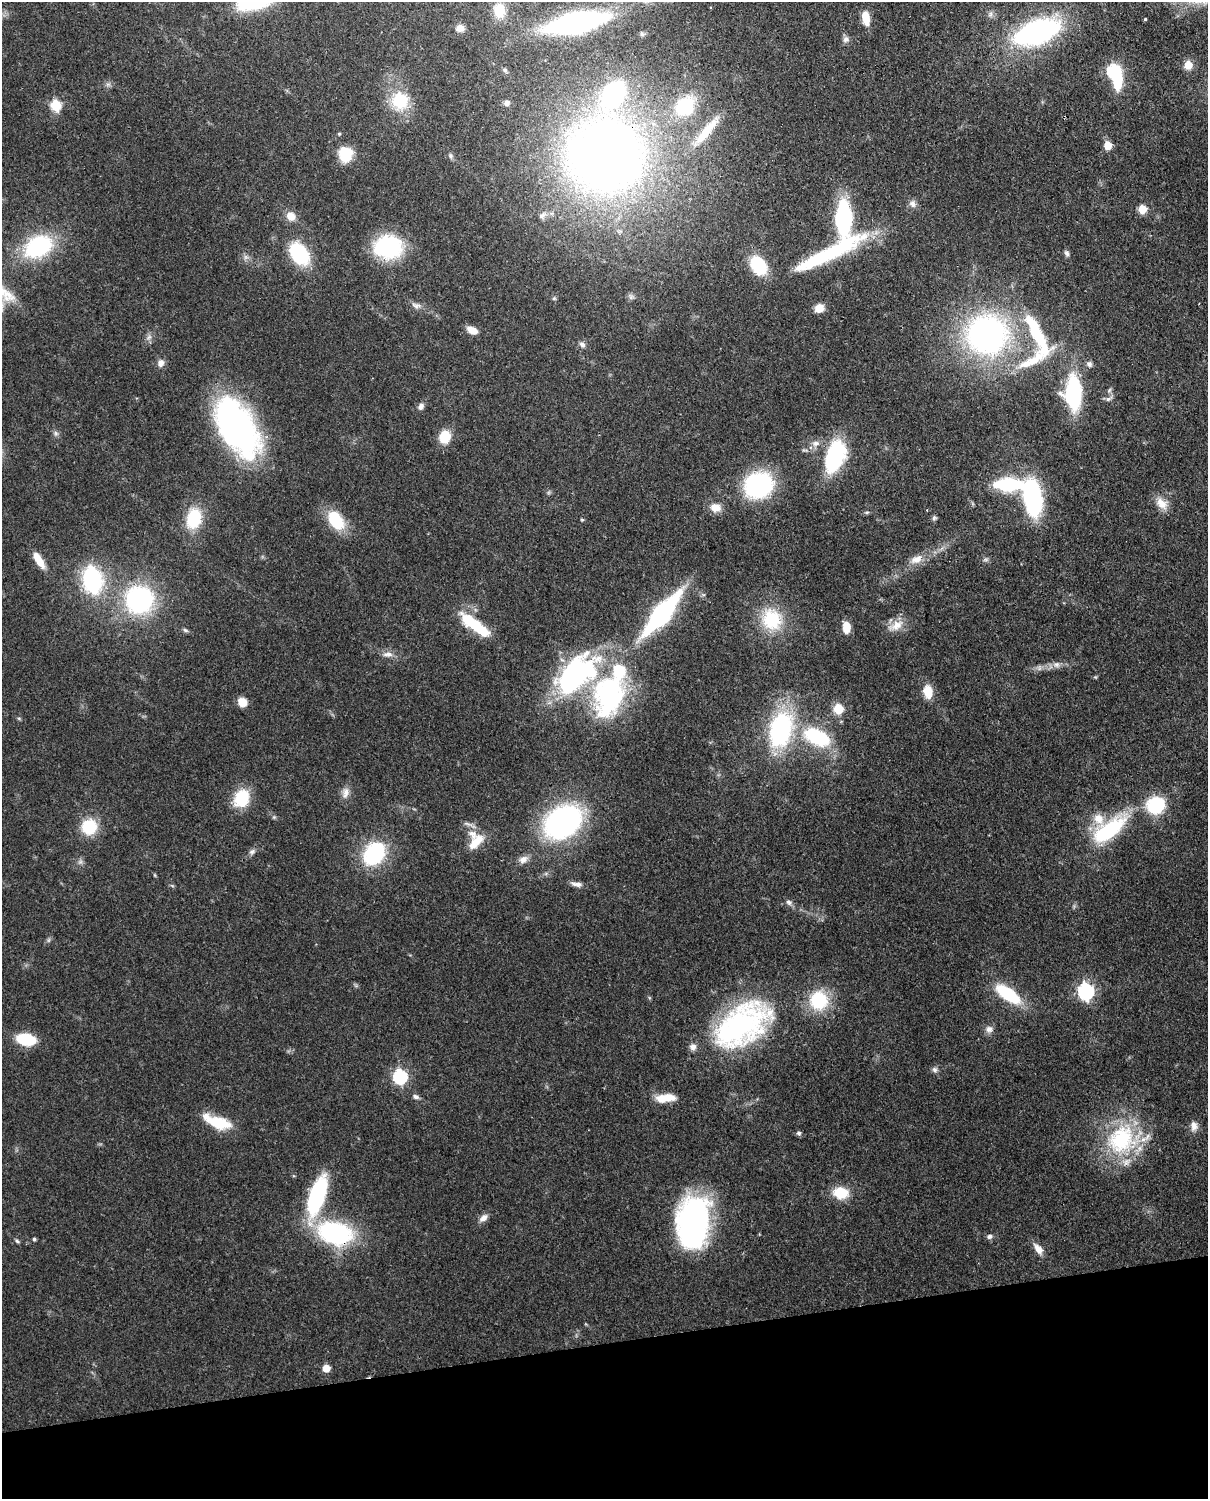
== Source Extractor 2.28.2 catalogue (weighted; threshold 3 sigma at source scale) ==
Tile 10 of 4 x 3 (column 2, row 3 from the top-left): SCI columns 1296-2501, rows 155-1651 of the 5000 x 4911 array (HDU 1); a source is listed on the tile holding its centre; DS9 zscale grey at full resolution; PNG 1210 x 1501 px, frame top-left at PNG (2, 2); no overlay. Shown black and unused: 10% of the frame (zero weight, under 3 of 4 exposures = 7% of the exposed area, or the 3 px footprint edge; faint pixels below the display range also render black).
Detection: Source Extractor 2.28.2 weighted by HDU 2 'WHT'; one run over the whole footprint, this tile lists its part. Background 0.0986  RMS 0.0041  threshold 0.0184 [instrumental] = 3 sigma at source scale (4.5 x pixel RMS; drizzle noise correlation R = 1.50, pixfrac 1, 0.05/0.05 arcsec/px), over >= 5 px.
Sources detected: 131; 2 too faint to see at this stretch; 2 inside a brighter object's white glare — not listed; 7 inside a brighter listed object's ellipse — not listed separately; the other 120 listed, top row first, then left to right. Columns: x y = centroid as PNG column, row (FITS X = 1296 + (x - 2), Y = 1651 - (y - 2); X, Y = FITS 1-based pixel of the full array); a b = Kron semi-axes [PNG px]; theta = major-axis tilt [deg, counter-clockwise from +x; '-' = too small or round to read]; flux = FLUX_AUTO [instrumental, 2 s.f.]
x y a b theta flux
499 11 16 12 89 8.2
990 14 8 6 87 1.4
866 18 16 8 -79 6.5
1145 19 3 3 - 0.44
577 22 40 14 11 140
460 28 9 8 - 2.9
1037 32 28 13 19 140
846 39 9 8 - 1.7
1188 65 9 8 - 4.6
505 70 6 5 - 0.97
1114 71 6 6 - 76
108 84 7 4 18 0.92
400 100 20 18 -74 19
507 103 8 7 - 1.4
56 105 6 5 - 32
685 107 20 17 50 22
707 131 45 9 51 11
339 134 5 4 - 0.61
1107 145 5 5 - 11
345 154 16 14 -79 12
450 156 7 6 - 1
605 156 68 64 -8 400
913 204 10 9 - 2.1
1142 209 5 5 - 16
542 215 12 6 41 1.7
291 216 11 9 -44 4.7
843 218 32 15 -76 72
38 246 28 19 28 42
388 247 24 20 -2 47
833 252 70 19 23 35
1067 253 8 6 -69 1.2
299 254 26 17 -54 26
246 257 7 6 - 1.3
758 265 15 10 -52 29
631 297 9 7 -56 1.3
554 298 6 5 - 0.61
416 305 14 7 -11 2.1
819 308 11 10 - 3.9
472 330 12 7 -24 4.6
1037 334 71 17 -63 32
986 335 32 31 - 150
149 337 10 5 45 1.4
582 345 9 6 -34 1.5
161 363 10 9 - 2.3
1089 364 8 7 - 1.5
1073 393 29 14 -88 49
1109 399 11 6 26 1.4
421 406 9 7 58 1.8
237 427 65 34 -60 120
56 433 6 6 - 1
445 437 10 8 77 14
816 443 11 8 3 2.5
834 457 24 14 71 57
1008 484 21 9 -1 48
758 485 26 23 24 56
1033 498 27 13 -80 71
1162 503 18 11 -52 5.1
715 508 15 11 -7 4.3
194 518 21 15 78 19
934 518 7 6 - 0.88
582 519 6 3 -1 0.46
336 520 22 14 -55 18
916 559 19 11 23 5
985 559 8 4 9 0.89
39 560 22 8 -57 6.6
92 580 20 12 -78 58
139 600 19 19 - 78
662 614 39 12 50 87
771 619 29 26 -68 21
896 626 24 11 28 5.7
846 627 11 7 -87 6.7
479 628 35 13 -37 17
185 630 7 5 -18 0.9
388 654 14 8 2 2.7
1056 664 11 9 -1 2.3
576 674 58 32 42 79
928 692 17 11 -80 6.1
609 695 56 38 75 73
242 702 10 8 -36 5.1
838 709 6 5 - 24
19 718 5 5 - 0.56
781 730 25 15 76 79
817 737 33 18 -24 31
345 793 17 10 77 3.1
242 798 17 13 64 19
1156 805 16 14 17 28
274 817 5 5 - 0.6
563 822 31 23 32 110
89 827 17 16 - 16
1108 830 51 19 38 36
476 842 25 12 46 7.7
252 852 8 6 38 1.3
374 854 26 19 53 33
523 859 12 9 28 2.8
577 884 15 6 -9 2.2
789 902 9 7 -22 1.4
1085 991 7 7 - 120
1008 994 28 12 -35 25
819 1000 19 18 - 24
742 1025 68 39 35 95
989 1029 11 10 - 2.2
26 1039 16 9 -10 21
935 1070 9 7 -63 1.4
400 1077 7 6 - 75
416 1097 8 6 -16 1.3
666 1098 23 9 6 8.1
217 1122 32 12 -21 16
1194 1126 14 10 -89 2.8
799 1133 6 6 - 0.99
1122 1139 47 39 27 43
841 1193 16 12 -7 11
317 1196 37 13 71 55
484 1218 13 8 36 2.4
693 1221 49 30 84 110
335 1233 39 25 -13 54
989 1236 8 6 9 1.3
34 1239 4 4 - 0.84
17 1241 6 4 -31 0.75
1038 1249 16 8 -52 3.4
326 1368 5 5 - 9
Overlapping masked pixels (flux is a lower limit): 3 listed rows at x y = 605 156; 742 1025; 335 1233